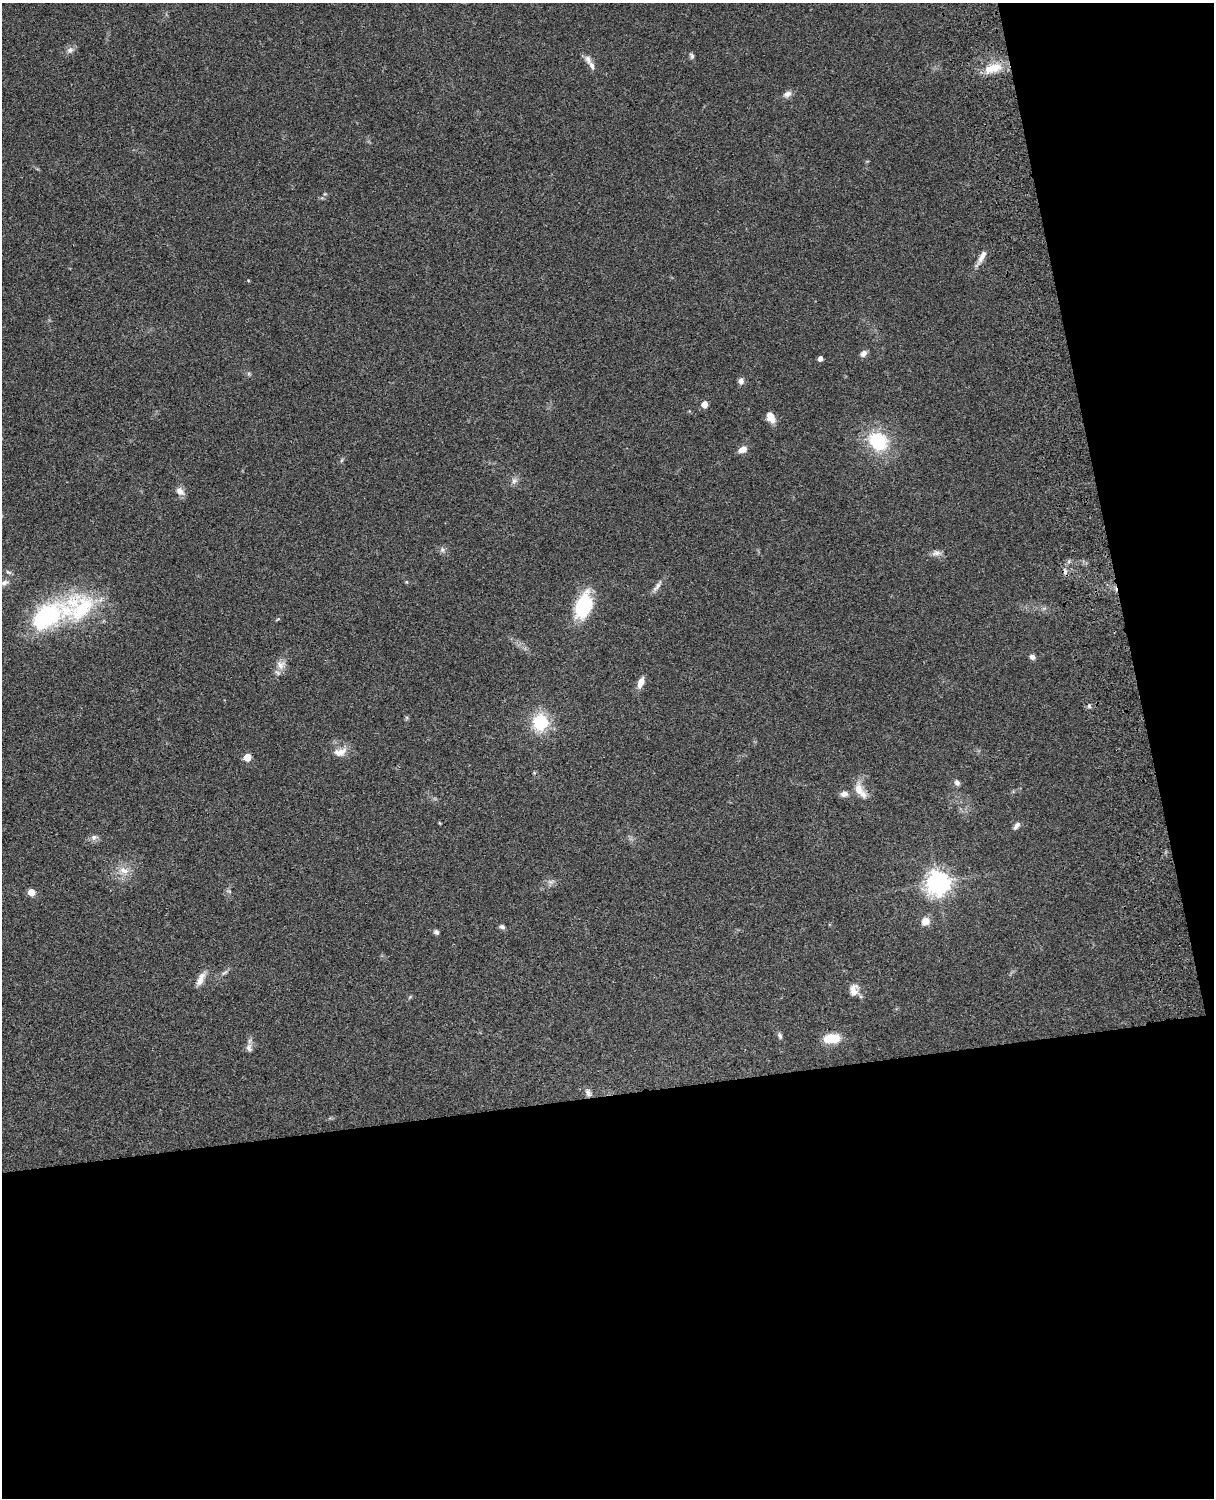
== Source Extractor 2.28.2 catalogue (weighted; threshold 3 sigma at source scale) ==
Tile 12 of 4 x 3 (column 4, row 3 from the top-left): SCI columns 3759-4970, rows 277-1772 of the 5089 x 4927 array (HDU 1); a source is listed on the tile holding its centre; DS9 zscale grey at full resolution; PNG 1216 x 1500 px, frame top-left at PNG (2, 3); no overlay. Shown black and unused: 33% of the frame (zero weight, under 3 of 4 exposures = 6% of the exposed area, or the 3 px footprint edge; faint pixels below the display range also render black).
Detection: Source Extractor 2.28.2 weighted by HDU 2 'WHT'; one run over the whole footprint, this tile lists its part. Background 0.0961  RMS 0.0063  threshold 0.0281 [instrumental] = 3 sigma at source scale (4.5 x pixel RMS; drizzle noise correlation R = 1.50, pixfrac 1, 0.05/0.05 arcsec/px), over >= 5 px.
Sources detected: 57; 1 cosmic-ray / hot-pixel residue — not listed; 5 inside a brighter listed object's ellipse — not listed separately; the other 51 listed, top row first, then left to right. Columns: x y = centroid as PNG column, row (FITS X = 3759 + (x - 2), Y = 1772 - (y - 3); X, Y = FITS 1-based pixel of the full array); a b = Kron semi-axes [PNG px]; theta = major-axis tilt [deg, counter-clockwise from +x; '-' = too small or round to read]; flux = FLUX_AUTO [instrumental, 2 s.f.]
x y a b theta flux
70 50 10 8 44 2.6
692 56 8 5 -71 1.3
588 59 12 8 -69 3.2
993 68 25 11 15 12
787 94 11 7 23 3
981 257 24 6 60 4.9
864 353 9 7 43 2.5
820 359 4 4 - 2.8
741 381 8 7 - 2.3
704 404 5 4 - 7
771 417 12 8 -64 6.2
878 441 22 19 -40 33
743 449 9 6 27 4.8
342 460 6 4 70 0.85
514 481 9 8 - 2.4
180 491 12 9 -47 3.8
442 550 8 6 -71 1.6
936 553 14 7 1 3
8 572 9 4 -26 1.2
4 583 12 7 22 2.9
657 586 19 5 54 3.1
583 606 28 16 70 36
46 616 44 26 35 62
1032 657 7 6 - 2.1
280 665 13 12 - 5.1
641 683 13 7 69 5
1089 706 5 5 - 1.2
540 722 19 17 81 25
340 752 19 11 16 6.6
247 757 5 5 - 12
957 782 8 6 -53 1.9
859 789 19 11 -82 7
844 794 9 6 9 3
1016 826 11 5 56 2.3
94 837 9 7 28 2.3
124 870 14 9 -21 6
551 882 9 6 -6 2.1
938 883 8 8 - 570
229 891 6 4 -18 0.92
31 892 5 5 - 11
925 921 10 9 - 5.4
502 927 7 6 - 1.5
436 932 6 5 - 1.7
224 972 12 3 36 1.6
200 979 19 8 65 5
853 989 17 9 40 4.3
410 997 6 4 45 0.77
780 1036 9 5 -65 1.6
832 1038 18 10 6 13
249 1048 12 8 -73 2.7
588 1093 10 7 -63 2.5